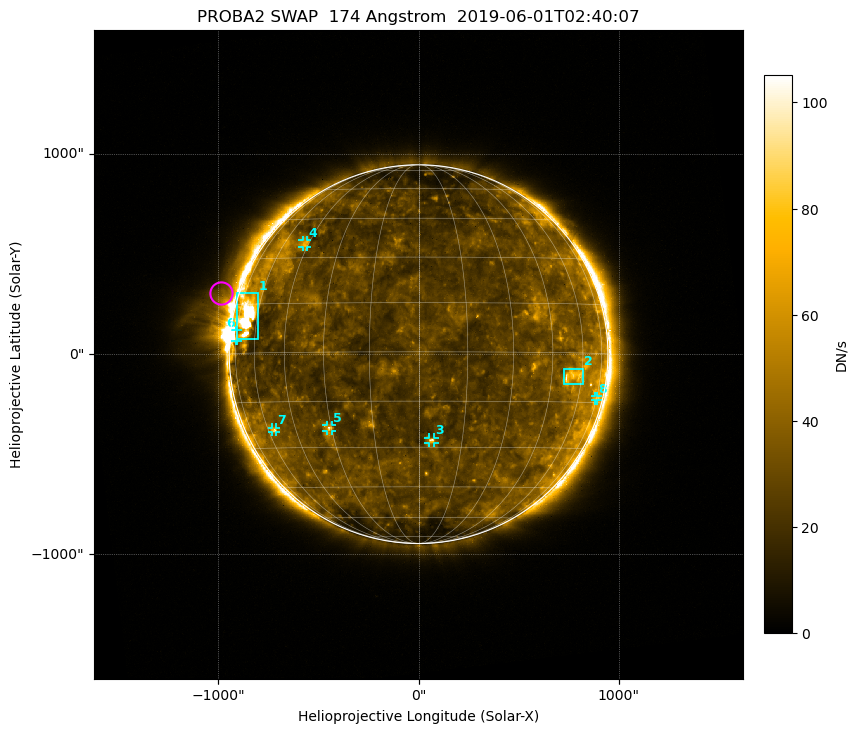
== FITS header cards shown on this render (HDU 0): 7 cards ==
TELESCOP= 'PROBA2  '           / satellite name
INSTRUME= 'SWAP    '           / instrument name
WAVELNTH=                  174 / [Angstrom] bandpass peak response
DATE-OBS= '2019-06-01T02:40:07.285' / UTC time of observation
CTYPE1  = 'HPLN-TAN'           / WCS axis X
CTYPE2  = 'HPLT-TAN'           / WCS axis Y
BUNIT   = 'DN/s    '           / unit of physical value

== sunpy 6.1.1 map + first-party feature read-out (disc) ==
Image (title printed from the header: PROBA2 SWAP  174 Angstrom  2019-06-01T02:40:07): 1024 x 1024 px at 3.16 arcsec/px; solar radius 946 arcsec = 299 px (full disc in frame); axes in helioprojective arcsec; data unit DN/s (BUNIT, on the colour bar)
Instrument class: DISC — disc imager (sunpy class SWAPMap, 174 A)
Bright regions (active regions / flare kernels): reference = the median radial profile (limb darkening/brightening removed); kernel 9 px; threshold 5 sigma = 30.8 DN/s over a disc level ~26.8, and >= 1.15x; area >= 9 px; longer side >= 7 px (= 22 arcsec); searched inside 0.97 R_sun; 8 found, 8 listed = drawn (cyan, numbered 1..; 6 of them under ~43 arcsec drawn as corner ticks so the feature stays visible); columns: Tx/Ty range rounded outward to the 10 arcsec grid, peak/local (2 s.f.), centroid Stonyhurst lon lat
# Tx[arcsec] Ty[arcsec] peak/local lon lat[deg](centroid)
1 -910..-800 70..310 5.4 -67 +11
2 720..830 -150..-70 2.8 +55 -7
3 50..80 -450..-410 2.8 +4 -28
4 -580..-550 530..570 2.3 -47 +35
5 -460..-430 -390..-350 2.4 -31 -23
6 -920..-900 60..120 2.5 -75 +5
7 -730..-710 -390..-360 2.3 -56 -24
8 880..900 -230..-210 1.9 +75 -14
Off-limb structures (1.02-1.3 R_sun): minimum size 162 px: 3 found; the strongest spans PA ~40..100 deg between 1.02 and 1.3 R_sun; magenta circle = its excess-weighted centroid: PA ~75 deg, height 1.09 R_sun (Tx ~-990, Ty ~310 arcsec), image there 2.6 x the reference